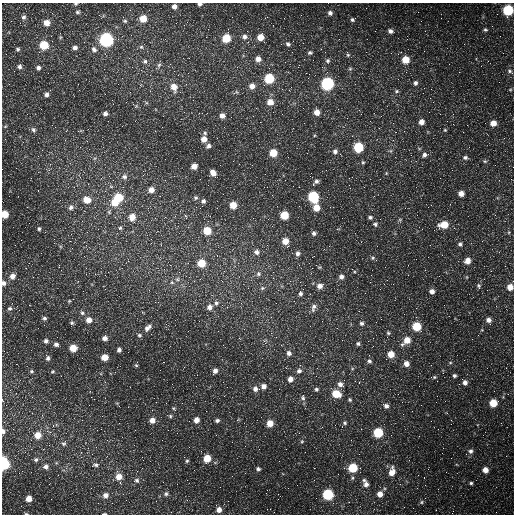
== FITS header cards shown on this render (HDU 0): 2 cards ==
NAXIS1  =                  512 /fastest changing axis
NAXIS2  =                  512 /next to fastest changing axis

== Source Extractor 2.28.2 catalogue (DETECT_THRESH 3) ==
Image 512 x 512 px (HDU 0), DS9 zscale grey, 1 PNG px = 1 image px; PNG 516 x 516 px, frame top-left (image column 1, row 512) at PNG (2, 3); no overlay
Background 1640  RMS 43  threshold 130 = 3 sigma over >= 5 px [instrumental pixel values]
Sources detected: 267; all 267 listed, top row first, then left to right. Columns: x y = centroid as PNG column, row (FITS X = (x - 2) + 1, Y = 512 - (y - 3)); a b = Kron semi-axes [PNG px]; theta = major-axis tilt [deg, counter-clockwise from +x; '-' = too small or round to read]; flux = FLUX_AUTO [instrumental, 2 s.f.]
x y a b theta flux
76 4 5 3 - 3500
200 4 4 3 - 5800
174 6 4 4 - 13000
508 10 6 6 - 210000
77 12 5 4 - 4600
330 13 6 5 - 9100
497 14 2 2 - 1900
99 15 3 2 - 1700
301 15 3 2 - 2700
24 17 6 5 - 7700
123 17 2 2 - 1700
267 17 4 3 - 2800
143 19 6 6 - 42000
353 19 6 5 - 5800
125 21 5 4 - 4000
46 23 6 6 - 27000
176 23 2 2 - 1800
273 25 2 2 - 1500
485 30 6 5 - 4700
390 31 7 6 - 11000
51 36 2 2 - 6600
244 37 8 8 - 14000
261 37 6 5 - 35000
226 38 6 5 - 83000
106 40 6 6 - 680000
303 43 2 2 - 1600
288 44 7 5 -44 7600
44 45 6 6 - 94000
141 47 6 5 - 5000
75 48 5 4 - 10000
18 49 5 5 - 5100
94 49 8 6 -56 10000
321 49 3 2 - 3800
310 53 6 5 - 5900
503 53 2 2 - 1400
348 54 7 4 -76 4600
258 59 7 6 - 19000
406 60 6 6 - 53000
145 61 7 7 - 7800
328 61 6 6 - 6900
159 65 8 6 73 7100
20 66 6 6 - 7800
38 68 5 5 - 7700
350 69 6 5 - 4300
510 71 6 5 - 5700
178 75 2 2 - 1400
269 78 6 6 - 150000
415 83 6 5 - 8000
78 84 2 2 - 1500
327 84 6 6 - 470000
252 86 7 6 - 19000
174 87 9 7 -65 32000
50 90 2 2 - 1700
510 90 5 3 - 2900
396 91 6 5 - 5100
236 92 9 5 22 6000
46 94 5 5 - 9000
105 94 3 2 - 3800
430 98 3 2 - 2500
270 102 7 7 - 28000
136 106 5 5 - 4500
256 108 2 2 - 1700
317 112 6 6 - 23000
105 113 5 5 - 9300
453 114 3 3 - 2300
222 116 6 5 - 15000
260 122 2 2 - 1700
421 122 5 5 - 19000
493 123 5 5 - 28000
5 127 5 3 - 2900
293 128 3 2 - 3500
33 130 7 6 - 7100
445 130 4 4 - 3000
404 131 2 2 - 1500
205 133 5 5 - 4800
204 139 6 5 - 23000
208 146 7 5 46 8300
358 147 6 6 - 160000
335 151 6 6 - 9200
113 152 2 2 - 1400
273 153 5 5 - 60000
424 155 7 6 - 9500
465 158 6 5 - 7400
485 161 6 5 - 4500
363 162 5 4 - 3800
194 166 5 5 - 24000
49 170 4 4 - 4000
213 173 6 5 - 24000
386 173 5 4 - 2700
124 177 8 7 - 10000
165 180 2 2 - 1600
316 181 6 5 - 7400
313 184 3 2 - 2600
293 186 2 2 - 1100
111 187 5 4 - 3700
299 187 2 2 - 4700
38 190 2 2 - 1500
151 190 6 6 - 19000
461 193 5 5 - 21000
374 196 3 3 - 2500
118 197 7 6 - 82000
313 197 7 6 - 230000
196 198 5 5 - 5200
87 200 9 7 -16 36000
203 201 5 5 - 7000
115 202 7 6 - 46000
233 205 5 5 - 41000
71 207 8 7 - 11000
316 208 6 5 - 40000
109 212 6 6 - 5600
5 214 5 5 - 52000
284 215 6 5 - 77000
186 216 7 2 -76 2500
132 217 8 7 - 30000
370 217 6 5 - 6300
400 220 5 5 - 4000
375 224 6 5 - 7900
444 225 8 6 7 59000
120 228 5 5 - 4700
39 229 5 4 - 5000
337 229 5 4 - 3000
422 229 2 2 - 1400
207 231 6 5 - 63000
509 232 6 4 -90 3400
314 233 6 5 - 7600
285 241 6 6 - 33000
460 244 6 6 - 7400
15 245 2 2 - 1400
86 245 4 3 - 2700
72 248 3 2 - 1900
256 252 7 6 - 11000
298 253 7 6 - 10000
373 258 6 5 - 5000
468 261 7 6 - 20000
153 263 3 3 - 1400
201 263 7 6 - 57000
408 265 2 2 - 1200
505 266 3 2 - 2700
319 267 7 3 -28 2900
86 268 2 2 - 1300
258 274 7 6 - 8200
12 276 8 7 - 18000
341 276 6 6 - 12000
273 278 3 3 - 2800
177 279 6 5 - 5700
3 283 6 5 - 10000
393 284 2 2 - 1700
320 286 7 6 - 17000
479 286 7 5 -78 5400
510 287 5 5 - 28000
262 288 7 6 - 6200
432 291 5 5 - 15000
300 293 7 5 -85 8100
73 299 3 2 - 2100
69 301 6 3 45 3100
12 303 3 3 - 2900
216 303 6 6 - 7200
276 303 2 2 - 4800
209 307 7 6 - 15000
314 307 11 7 73 13000
10 308 6 5 - 6700
82 313 7 6 - 7100
44 318 6 5 - 6200
381 319 3 2 - 4300
89 320 7 6 - 23000
488 320 8 6 -66 16000
376 322 2 2 - 1600
72 323 6 5 - 5300
361 323 6 6 - 7500
417 326 6 6 - 100000
38 328 2 2 - 1600
148 328 10 6 44 13000
388 333 5 5 - 4300
139 335 5 5 - 4900
105 338 6 5 - 14000
407 340 9 6 43 41000
46 341 6 6 - 8600
56 344 6 5 - 9400
358 344 5 5 - 6300
281 345 3 2 - 1900
73 348 5 5 - 49000
119 350 5 4 - 8800
4 351 3 3 - 1700
289 353 7 6 - 11000
323 353 4 3 - 2200
391 354 6 6 - 38000
104 357 5 5 - 36000
47 358 8 5 -71 9100
369 361 7 6 - 7900
450 363 5 4 - 3100
406 364 6 6 - 18000
136 365 5 4 - 3700
31 371 6 4 0 4400
52 371 6 5 - 4100
215 371 6 5 - 12000
299 371 7 6 - 10000
454 375 5 4 - 6200
61 376 3 2 - 2300
434 377 6 4 21 4200
290 379 6 5 - 17000
355 381 4 4 - 2700
465 382 8 5 -54 13000
340 384 9 7 -25 17000
196 386 2 2 - 1200
264 386 6 5 - 15000
255 389 8 7 - 15000
316 389 6 5 - 6100
336 394 7 6 - 65000
303 398 8 6 -80 8400
94 399 2 2 - 3100
2 400 5 3 - 3700
350 400 6 5 - 4900
436 402 2 2 - 1400
493 403 6 5 - 64000
89 405 2 2 - 1200
386 406 7 6 - 11000
173 408 5 4 - 3400
170 416 5 4 - 4200
152 420 6 6 - 19000
196 420 6 5 - 19000
217 420 5 4 - 6800
189 421 2 2 - 3000
4 422 4 4 - 2600
270 423 6 5 - 36000
345 423 7 6 - 6200
53 425 4 3 - 2800
135 430 2 2 - 1400
3 431 7 5 -88 10000
48 431 11 3 -29 6600
378 433 6 6 - 160000
38 435 7 7 - 34000
302 441 5 5 - 3700
64 443 9 6 51 9200
470 451 6 6 - 8900
142 457 2 2 - 1200
451 458 2 2 - 1300
207 459 6 5 - 56000
36 460 6 6 - 7000
187 461 5 4 - 4000
3 463 7 5 -82 310000
95 465 10 6 10 8400
46 467 7 6 - 11000
353 468 6 6 - 110000
258 469 5 4 - 6700
485 470 5 5 - 22000
392 472 11 7 77 29000
119 476 7 7 - 29000
136 480 9 7 12 9400
364 480 6 4 39 5300
471 483 4 3 - 4600
366 484 8 7 - 14000
400 484 3 3 - 3600
166 494 6 6 - 6900
328 494 6 6 - 220000
380 494 6 6 - 21000
105 495 7 6 - 15000
316 498 2 2 - 15000
29 499 5 5 - 27000
187 500 2 2 - 1900
349 502 2 2 - 2200
421 502 6 5 - 5200
219 510 6 6 - 18000
171 512 2 2 - 1300
496 512 3 2 - 2200
452 513 3 2 - 1800
26 514 5 3 - 3100
104 514 5 2 - 3300
At the frame edge (FLAGS 8, measured only in part): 12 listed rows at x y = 76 4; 200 4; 508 10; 5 214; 3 283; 510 287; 2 400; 3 431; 3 463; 452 513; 26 514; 104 514